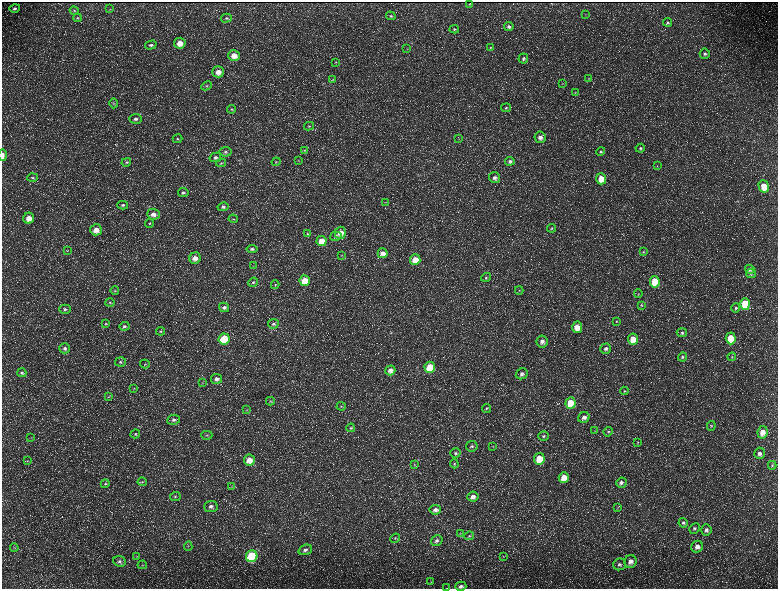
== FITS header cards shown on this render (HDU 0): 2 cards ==
NAXIS1  =                 1552 / length of data axis 1
NAXIS2  =                 1173 / length of data axis 2

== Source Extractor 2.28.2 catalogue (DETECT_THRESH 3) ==
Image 1552 x 1173 px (HDU 0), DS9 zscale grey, zoomed out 1/2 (1 PNG px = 2 x 2 image px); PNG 780 x 591 px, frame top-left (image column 1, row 1173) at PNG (2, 2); each listed source drawn as its Kron ellipse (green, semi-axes under 4 px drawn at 4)
Background 221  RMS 10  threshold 30.1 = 3 sigma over >= 5 px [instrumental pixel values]
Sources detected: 200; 29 cannot appear on this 1/2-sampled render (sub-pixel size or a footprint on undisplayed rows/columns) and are neither listed nor drawn; the other 171 listed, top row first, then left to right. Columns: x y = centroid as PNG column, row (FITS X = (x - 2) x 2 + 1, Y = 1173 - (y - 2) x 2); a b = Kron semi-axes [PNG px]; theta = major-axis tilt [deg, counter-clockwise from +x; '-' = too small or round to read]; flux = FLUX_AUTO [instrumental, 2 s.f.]
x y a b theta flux
470 4 2 1 - 1200
15 8 5 4 - 4800
110 9 3 2 - 1000
74 11 4 3 - 2200
585 14 3 2 - 980
391 16 5 4 - 3000
77 18 4 4 - 2200
226 18 5 4 - 3400
668 22 4 4 - 3500
509 26 5 4 - 5800
454 29 5 4 - 2900
180 43 6 5 - 24000
151 45 6 4 16 4600
490 48 3 3 - 1700
407 49 3 2 - 890
705 54 5 5 - 5000
234 55 6 5 - 22000
523 59 5 5 - 4700
336 62 4 3 - 1800
218 72 6 5 - 15000
588 79 3 3 - 1400
333 80 4 3 - 1700
562 84 3 3 - 1600
206 86 5 4 - 2900
575 92 4 3 - 1700
114 103 5 4 - 2600
506 108 5 4 - 3400
232 109 5 4 - 2600
135 119 6 5 - 6200
309 126 5 3 - 2300
540 137 6 5 - 11000
178 139 5 4 - 3000
459 139 3 2 - 870
640 148 5 4 - 4000
304 150 4 3 - 1800
600 151 5 4 - 3700
225 152 6 5 - 4600
3 155 6 2 -89 8700
215 157 6 4 15 5700
298 160 3 2 - 1000
510 161 4 4 - 5400
126 162 5 3 - 2600
276 162 4 3 - 2000
221 163 5 4 - 2500
657 166 4 3 - 1300
33 178 5 4 - 3000
495 178 6 5 - 8800
601 179 5 5 - 32000
764 186 6 5 - 37000
183 193 5 4 - 4800
386 202 3 2 - 920
123 205 5 4 - 3900
223 207 5 4 - 5800
153 214 6 5 - 13000
29 218 5 5 - 20000
233 219 5 2 - 1100
150 223 4 3 - 2200
552 228 4 4 - 2500
96 230 6 5 - 19000
340 233 6 6 - 20000
307 234 4 4 - 2200
336 236 6 4 14 4100
321 241 5 5 - 30000
252 249 5 4 - 5500
67 251 4 2 - 1300
643 252 4 3 - 1700
383 253 5 5 - 15000
341 255 3 2 - 900
195 258 6 5 - 15000
415 260 5 5 - 28000
254 266 4 2 - 880
750 269 4 4 - 7100
751 273 5 4 - 3100
486 277 5 4 - 3200
305 281 5 5 - 40000
253 282 5 4 - 3500
655 282 6 5 - 64000
275 285 4 3 - 2000
519 290 4 3 - 1800
115 291 4 3 - 2400
638 294 4 3 - 1700
110 302 5 3 - 2300
745 304 6 5 - 88000
642 305 4 3 - 1800
224 307 5 4 - 6600
736 308 4 4 - 3400
65 309 6 4 0 4800
617 321 4 3 - 1900
105 324 4 4 - 2500
273 324 5 5 - 4300
124 326 5 4 - 4800
577 327 6 5 - 23000
160 331 4 4 - 2800
682 333 5 4 - 3200
731 338 6 5 - 73000
224 339 5 5 - 89000
633 339 5 5 - 31000
542 341 6 5 - 11000
65 348 5 5 - 5900
606 349 5 5 - 6900
682 357 4 4 - 3900
732 357 4 3 - 1900
120 362 5 4 - 3900
145 364 5 3 - 2000
430 367 5 5 - 61000
390 370 5 5 - 14000
22 373 4 4 - 3700
522 374 6 5 - 7700
217 379 5 5 - 8000
203 383 4 3 - 1600
134 388 4 3 - 1700
624 391 4 4 - 2300
109 396 3 3 - 1300
270 401 4 3 - 1500
570 403 6 5 - 51000
341 406 4 3 - 2200
486 408 4 3 - 2500
247 410 3 2 - 990
584 417 6 5 - 10000
174 420 6 5 - 6600
711 426 5 4 - 2300
351 428 4 4 - 2200
594 431 3 2 - 860
608 432 5 4 - 3100
763 432 6 5 - 22000
135 434 5 4 - 2600
207 435 5 4 - 2400
543 436 5 5 - 4300
31 438 3 2 - 1100
637 442 4 3 - 1400
472 446 6 5 - 4800
493 446 4 3 - 1500
455 453 5 4 - 4000
759 453 5 5 - 8300
539 459 6 5 - 51000
249 460 5 5 - 22000
27 461 4 3 - 1700
415 464 4 3 - 1700
454 464 4 4 - 2400
772 465 4 3 - 2000
564 477 5 5 - 31000
142 482 4 4 - 2300
621 483 5 5 - 6100
105 484 5 4 - 2800
232 487 3 3 - 1400
175 496 5 4 - 3500
473 497 5 5 - 12000
211 506 6 5 - 8100
618 507 4 2 - 1100
435 510 5 5 - 8400
683 523 5 4 - 4300
694 529 5 5 - 4500
706 530 5 5 - 6900
460 534 3 3 - 1500
469 536 5 4 - 3200
395 538 5 3 - 2000
437 540 6 5 - 5300
188 546 5 3 - 1800
697 547 6 5 - 11000
14 548 4 2 - 1500
305 550 7 5 19 7300
137 556 4 3 - 1500
252 556 6 5 - 160000
503 556 3 2 - 1200
119 561 6 5 - 5500
630 561 6 6 - 14000
619 564 6 6 - 5600
142 565 5 2 - 1100
431 582 4 2 - 1600
461 586 5 4 - 6300
446 588 3 2 - 650
At the frame edge (FLAGS 8, measured only in part): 3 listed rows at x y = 3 155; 461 586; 446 588
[29 sub-pixel or undisplayed-footprint detections neither listed nor drawn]